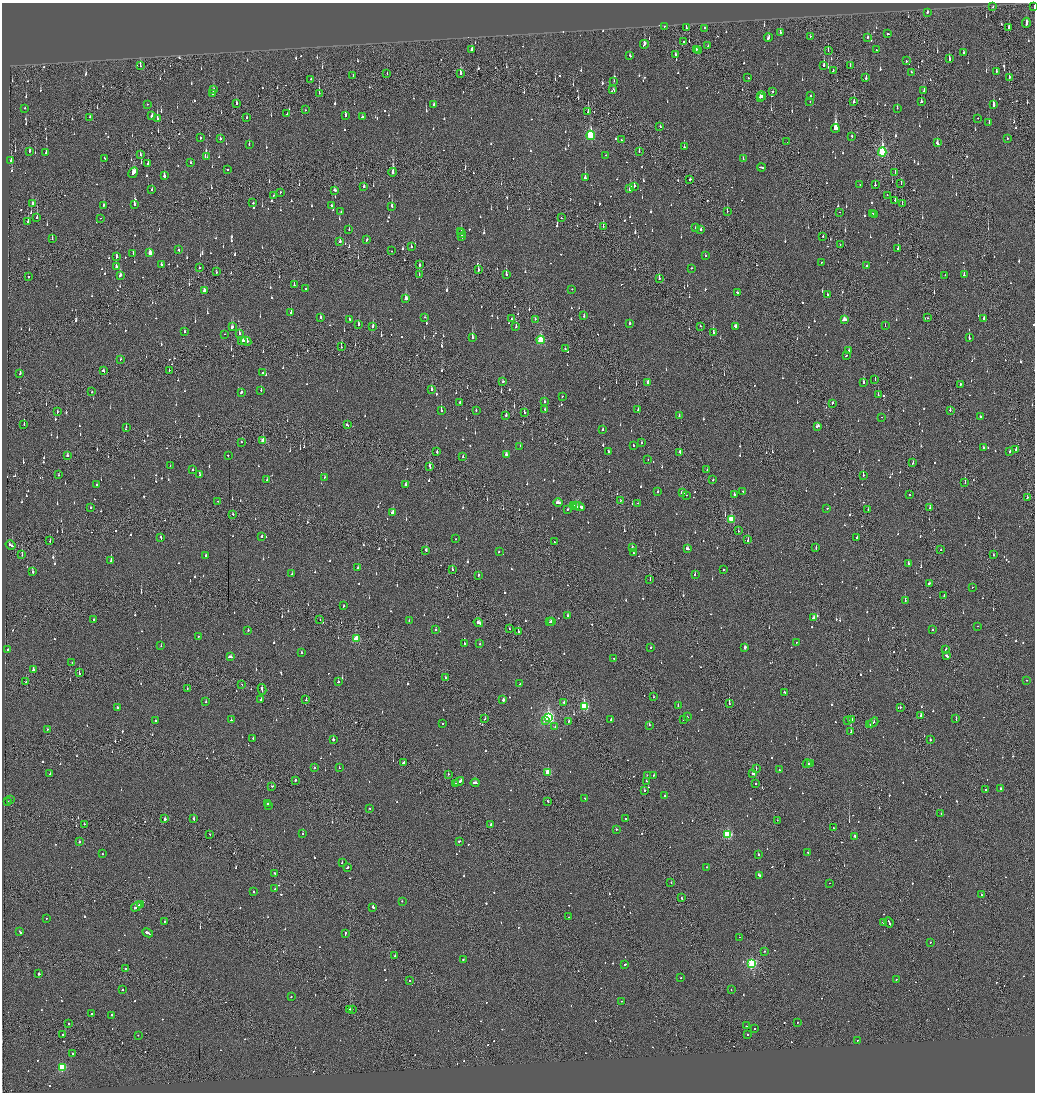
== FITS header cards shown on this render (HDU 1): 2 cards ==
NAXIS1  =                 2065
NAXIS2  =                 2180

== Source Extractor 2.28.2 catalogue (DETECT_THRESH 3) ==
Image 2065 x 2180 px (HDU 1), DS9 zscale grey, zoomed out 1/2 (1 PNG px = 2 x 2 image px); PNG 1037 x 1094 px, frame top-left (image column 1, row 2179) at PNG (2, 3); each listed source drawn as its Kron ellipse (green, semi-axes under 4 px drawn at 4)
Background -0.139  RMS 0.074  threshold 0.221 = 3 sigma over >= 5 px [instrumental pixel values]
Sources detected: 1466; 84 cannot appear on this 1/2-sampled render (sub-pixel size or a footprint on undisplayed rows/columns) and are neither listed nor drawn; of the other 1382, the 500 brightest by FLUX_AUTO listed and drawn (882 fainter detections omitted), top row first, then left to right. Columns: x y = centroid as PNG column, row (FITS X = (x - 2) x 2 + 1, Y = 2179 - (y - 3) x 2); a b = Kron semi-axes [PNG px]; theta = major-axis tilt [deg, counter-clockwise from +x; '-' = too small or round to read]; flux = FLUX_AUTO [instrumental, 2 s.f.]
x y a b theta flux
1034 6 2 1 - 70
993 7 2 2 - 73
927 12 2 2 - 60
1026 23 5 2 - 180
664 26 2 2 - 68
686 27 3 1 - 89
1009 27 3 2 - 260
705 28 2 2 - 150
780 32 2 1 - 130
888 34 2 2 - 78
811 36 3 2 - 49
868 37 2 2 - 56
768 38 4 2 - 120
684 41 2 2 - 120
644 44 4 2 - 130
708 46 2 1 - 80
472 49 4 2 - 72
696 50 3 2 - 60
828 50 2 1 - 51
876 50 2 2 - 51
698 51 2 1 - 64
963 53 3 2 - 61
630 55 3 2 - 99
676 55 3 2 - 92
949 59 4 2 - 140
906 61 2 2 - 100
140 65 4 2 - 57
824 65 3 2 - 180
850 65 2 1 - 160
833 70 3 1 - 100
996 71 3 2 - 51
911 72 2 2 - 59
387 73 2 1 - 60
460 73 4 2 - 230
353 75 3 1 - 62
748 77 2 2 - 57
866 78 3 2 - 110
1009 78 3 1 - 170
311 79 2 2 - 76
614 81 2 2 - 52
613 89 2 2 - 73
214 90 2 2 - 100
773 91 2 2 - 51
924 91 3 2 - 100
213 93 3 2 - 580
319 93 2 1 - 62
762 96 4 2 - 140
811 96 2 2 - 160
760 97 2 2 - 170
810 101 2 2 - 71
921 101 2 2 - 55
854 102 2 2 - 100
147 104 2 2 - 63
236 104 3 2 - 63
434 104 3 2 - 58
993 105 3 2 - 310
25 108 2 2 - 70
897 108 2 2 - 62
305 110 2 2 - 50
588 112 4 2 - 120
287 114 3 2 - 120
345 115 4 2 - 87
152 116 3 2 - 110
90 117 2 2 - 160
362 117 3 2 - 76
247 118 3 2 - 55
978 118 2 1 - 78
157 119 4 1 - 280
989 122 3 2 - 52
660 126 2 2 - 88
835 128 4 3 - 1200
590 135 5 3 - 1100
852 136 2 2 - 92
200 137 3 1 - 52
1007 138 2 1 - 130
220 139 2 2 - 400
621 139 2 1 - 74
787 142 2 1 - 140
937 143 3 2 - 310
249 144 2 2 - 64
684 147 2 1 - 240
30 151 3 2 - 75
639 151 3 2 - 65
46 152 3 2 - 97
882 152 4 3 - 1600
140 154 2 2 - 62
606 155 2 2 - 51
207 157 4 2 - 100
105 159 3 2 - 310
743 159 3 2 - 53
11 160 2 2 - 110
148 163 2 2 - 71
191 163 2 2 - 52
761 167 4 2 - 250
228 170 2 2 - 70
393 172 4 2 - 470
895 172 2 2 - 190
133 173 6 3 62 270
164 176 2 2 - 270
585 178 3 2 - 340
690 179 2 2 - 57
901 183 2 1 - 68
860 185 2 2 - 57
875 185 2 2 - 90
364 186 2 2 - 170
634 186 3 2 - 97
630 188 4 2 - 280
152 189 2 2 - 79
335 190 3 2 - 79
280 192 2 2 - 48
274 195 2 2 - 78
887 195 2 2 - 65
895 200 2 1 - 5100
253 203 2 2 - 160
32 204 2 2 - 85
134 204 2 2 - 190
902 204 3 1 - 50
103 205 3 2 - 88
331 205 2 2 - 100
392 206 3 2 - 220
341 211 2 2 - 53
727 211 2 1 - 120
839 212 2 2 - 90
873 213 2 2 - 60
874 214 2 2 - 84
37 217 3 2 - 170
100 218 2 1 - 67
561 218 2 1 - 170
28 222 3 2 - 68
603 226 3 2 - 56
695 228 3 2 - 100
349 229 3 2 - 69
701 229 3 2 - 110
461 231 2 2 - 130
461 233 4 2 - 190
462 236 3 2 - 120
823 237 3 1 - 76
52 239 3 2 - 85
367 240 3 2 - 70
340 242 3 2 - 120
840 245 2 1 - 51
411 246 2 2 - 74
898 249 2 2 - 130
178 250 2 2 - 75
392 251 2 1 - 85
133 253 2 2 - 59
150 253 3 2 - 170
705 256 2 2 - 270
117 257 2 2 - 160
821 262 2 2 - 82
161 264 3 2 - 50
419 265 2 2 - 230
867 265 2 2 - 87
116 267 3 2 - 330
199 268 2 2 - 67
692 268 2 2 - 51
478 270 3 2 - 110
216 272 3 1 - 71
506 274 2 2 - 400
120 275 4 2 - 110
419 275 2 1 - 71
945 275 2 2 - 66
964 275 4 2 - 79
28 276 2 1 - 160
659 278 3 2 - 110
294 285 2 2 - 120
306 289 2 2 - 250
572 289 2 2 - 69
204 291 3 2 - 130
737 292 2 2 - 65
827 295 2 2 - 51
406 299 3 3 - 180
291 312 3 2 - 110
584 316 3 2 - 76
321 317 3 2 - 54
425 317 2 2 - 48
927 318 2 2 - 62
984 318 2 2 - 69
511 319 2 2 - 49
535 319 2 2 - 60
350 320 2 2 - 49
844 320 4 3 - 150
630 323 3 2 - 180
359 324 3 2 - 240
700 326 2 2 - 53
736 326 3 2 - 260
885 326 2 1 - 54
232 327 3 2 - 87
373 327 3 2 - 260
516 327 3 2 - 110
184 332 3 2 - 88
239 333 3 2 - 98
713 333 3 3 - 380
225 334 2 2 - 60
472 337 3 2 - 370
969 338 3 2 - 180
540 340 4 3 - 720
242 341 4 1 - 100
246 341 5 3 - 140
341 347 3 2 - 78
565 349 2 2 - 66
849 350 2 2 - 57
846 356 2 2 - 100
121 359 2 2 - 61
169 370 2 1 - 81
103 371 3 2 - 94
20 373 3 2 - 75
263 373 2 2 - 160
875 380 2 1 - 56
503 382 2 2 - 65
648 382 3 2 - 86
864 382 3 2 - 130
960 384 2 2 - 250
431 389 2 2 - 190
261 390 2 2 - 87
92 392 2 2 - 130
241 392 3 2 - 130
878 395 2 2 - 56
562 396 2 1 - 73
544 402 2 2 - 66
460 403 2 2 - 140
833 403 2 2 - 59
545 409 2 1 - 51
638 410 2 1 - 190
950 410 2 2 - 56
441 411 3 2 - 330
476 411 2 2 - 60
57 412 2 1 - 61
524 412 3 2 - 48
506 415 2 2 - 260
679 416 2 2 - 130
881 417 2 2 - 54
980 417 2 2 - 110
24 424 2 1 - 120
347 425 3 2 - 77
818 426 4 2 - 110
126 427 2 2 - 310
603 429 2 2 - 51
263 440 3 2 - 180
241 442 2 1 - 61
641 443 2 2 - 90
633 445 2 2 - 64
520 446 2 2 - 61
984 448 2 2 - 85
1016 449 2 2 - 120
437 451 3 2 - 110
608 451 2 2 - 64
1010 451 2 2 - 540
680 452 4 2 - 140
506 454 3 2 - 72
228 455 2 2 - 67
67 456 2 2 - 78
463 457 2 2 - 64
648 459 2 2 - 51
913 463 3 2 - 62
170 466 2 2 - 54
430 466 3 2 - 89
193 470 2 2 - 51
707 470 2 1 - 56
58 475 2 2 - 50
200 475 2 2 - 65
863 475 2 1 - 180
324 477 2 2 - 54
267 480 2 2 - 63
713 480 2 2 - 57
965 483 2 1 - 190
405 484 3 2 - 110
96 485 3 2 - 160
658 491 2 2 - 50
743 491 2 2 - 85
682 492 4 2 - 150
686 495 2 1 - 180
734 495 2 2 - 140
909 495 2 2 - 49
1027 498 2 2 - 81
621 500 2 1 - 83
218 501 2 2 - 51
558 503 4 2 - 170
638 503 2 2 - 52
574 506 4 2 - 90
576 506 2 1 - 78
579 507 5 2 - 290
90 508 2 2 - 150
827 508 2 1 - 85
930 508 2 2 - 55
567 509 2 2 - 82
868 510 2 2 - 59
393 512 3 2 - 130
233 514 2 2 - 89
731 519 3 3 - 540
738 531 2 2 - 90
262 536 2 2 - 81
857 537 3 2 - 72
161 538 3 2 - 93
455 539 2 2 - 59
748 540 2 2 - 180
50 541 3 2 - 53
554 542 2 1 - 68
11 545 5 2 - 170
632 547 3 2 - 52
816 548 3 2 - 98
687 549 3 2 - 150
426 550 2 2 - 110
941 550 2 1 - 61
499 551 2 2 - 100
633 552 3 2 - 72
22 555 2 1 - 64
993 555 2 2 - 65
206 556 3 2 - 52
111 560 3 2 - 210
908 563 2 2 - 390
358 568 2 2 - 140
452 569 2 2 - 130
723 570 2 2 - 75
32 572 2 2 - 250
292 573 2 2 - 70
478 575 2 2 - 65
695 575 2 2 - 120
650 579 2 1 - 93
929 583 2 2 - 52
972 587 2 1 - 100
944 596 2 2 - 51
905 600 2 2 - 110
344 606 2 2 - 120
567 616 3 2 - 90
813 618 3 2 - 140
93 620 2 2 - 65
320 620 2 1 - 54
409 620 2 2 - 54
552 621 2 2 - 140
550 622 2 2 - 110
478 623 5 2 - 550
978 626 2 2 - 75
436 629 2 2 - 55
509 629 2 2 - 61
248 630 2 2 - 89
933 630 2 2 - 49
518 631 2 2 - 88
198 636 2 2 - 77
356 639 3 3 - 460
796 642 2 2 - 59
464 643 2 2 - 87
480 644 2 2 - 66
161 646 2 1 - 150
745 647 3 2 - 190
650 648 2 2 - 50
8 649 2 2 - 48
946 649 4 2 - 100
301 652 2 2 - 56
946 656 3 2 - 97
230 657 3 2 - 130
614 658 2 2 - 49
72 662 2 2 - 55
33 670 2 2 - 380
79 673 2 1 - 55
445 678 2 2 - 52
1027 680 2 2 - 57
26 682 2 1 - 65
338 682 2 2 - 78
242 684 2 1 - 54
520 684 2 2 - 57
187 688 2 2 - 54
262 689 5 2 - 200
784 692 2 2 - 95
653 697 2 2 - 80
261 700 2 2 - 81
306 700 2 2 - 88
503 700 2 2 - 1100
206 702 2 2 - 54
564 702 2 2 - 350
729 704 2 2 - 150
584 706 3 3 - 1200
678 706 2 2 - 100
900 707 2 2 - 130
117 708 3 2 - 150
921 715 2 2 - 66
548 717 4 3 - 2800
687 717 2 2 - 52
485 718 2 1 - 73
684 719 2 2 - 140
852 719 2 1 - 87
956 719 4 1 - 83
156 720 2 2 - 64
231 720 2 2 - 110
545 720 2 2 - 220
611 720 2 2 - 230
848 720 2 1 - 50
568 721 2 2 - 160
873 722 6 2 39 220
442 724 2 2 - 300
649 725 2 2 - 110
870 725 3 1 - 93
555 727 2 2 - 68
48 729 2 2 - 53
851 732 3 2 - 180
253 738 2 2 - 54
333 739 2 2 - 140
930 740 2 2 - 100
404 762 3 2 - 92
807 764 4 2 - 300
811 764 2 1 - 68
314 768 2 2 - 180
339 768 2 1 - 170
756 769 2 1 - 96
779 770 2 2 - 77
548 772 3 3 - 570
50 773 2 2 - 140
448 774 2 1 - 150
753 774 2 2 - 290
647 775 2 2 - 51
653 775 2 2 - 63
295 780 2 2 - 130
646 781 2 2 - 80
459 782 5 2 - 190
475 783 4 2 - 210
456 784 3 1 - 140
755 784 2 2 - 150
272 786 3 2 - 96
985 789 2 2 - 110
1000 789 2 2 - 120
644 790 2 2 - 100
665 796 2 1 - 120
585 798 3 2 - 73
10 800 2 2 - 97
547 801 2 2 - 92
8 802 2 2 - 260
267 803 3 2 - 110
269 805 2 2 - 94
369 808 2 2 - 48
941 813 2 2 - 53
165 819 2 2 - 680
193 819 2 2 - 260
625 819 2 2 - 51
777 820 2 1 - 50
84 824 2 1 - 57
491 825 3 2 - 49
833 828 2 2 - 56
616 829 2 2 - 67
210 834 2 1 - 62
303 834 2 1 - 130
727 834 3 3 - 1100
854 836 2 2 - 460
460 841 3 2 - 110
79 842 2 2 - 110
808 852 2 2 - 63
102 854 2 2 - 51
758 855 2 2 - 110
342 862 2 1 - 190
347 867 3 2 - 69
707 867 2 2 - 160
275 874 3 2 - 86
759 875 3 2 - 150
671 882 2 1 - 50
830 883 2 2 - 53
275 889 2 2 - 70
253 892 2 2 - 140
982 895 2 2 - 84
681 898 2 1 - 440
402 901 2 2 - 62
140 904 3 2 - 120
136 907 6 2 34 250
373 907 2 2 - 260
569 917 2 2 - 87
46 918 2 2 - 65
164 921 2 2 - 50
889 922 5 2 - 140
883 923 3 2 - 81
20 932 4 2 - 170
148 933 5 2 - 190
345 934 3 2 - 120
739 937 2 1 - 62
930 942 2 2 - 93
765 951 2 2 - 66
395 956 2 2 - 78
463 959 2 2 - 71
752 963 3 3 - 1600
625 964 2 2 - 88
125 969 2 2 - 54
39 974 2 1 - 720
681 977 2 2 - 65
896 979 2 2 - 65
410 980 2 2 - 60
122 990 2 2 - 54
731 990 2 2 - 48
291 997 2 1 - 150
621 1001 2 2 - 61
352 1009 2 2 - 390
350 1010 4 2 - 510
92 1014 2 2 - 50
112 1015 2 2 - 210
797 1022 2 2 - 86
68 1024 2 2 - 83
746 1026 2 2 - 110
755 1028 2 2 - 50
63 1034 2 1 - 140
747 1034 2 2 - 200
138 1035 2 2 - 50
857 1040 2 2 - 52
73 1054 2 2 - 270
62 1067 3 3 - 790
At the frame edge (FLAGS 8, measured only in part): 1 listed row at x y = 1034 6
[882 fainter detections neither listed nor drawn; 84 sub-pixel or undisplayed-footprint detections neither listed nor drawn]